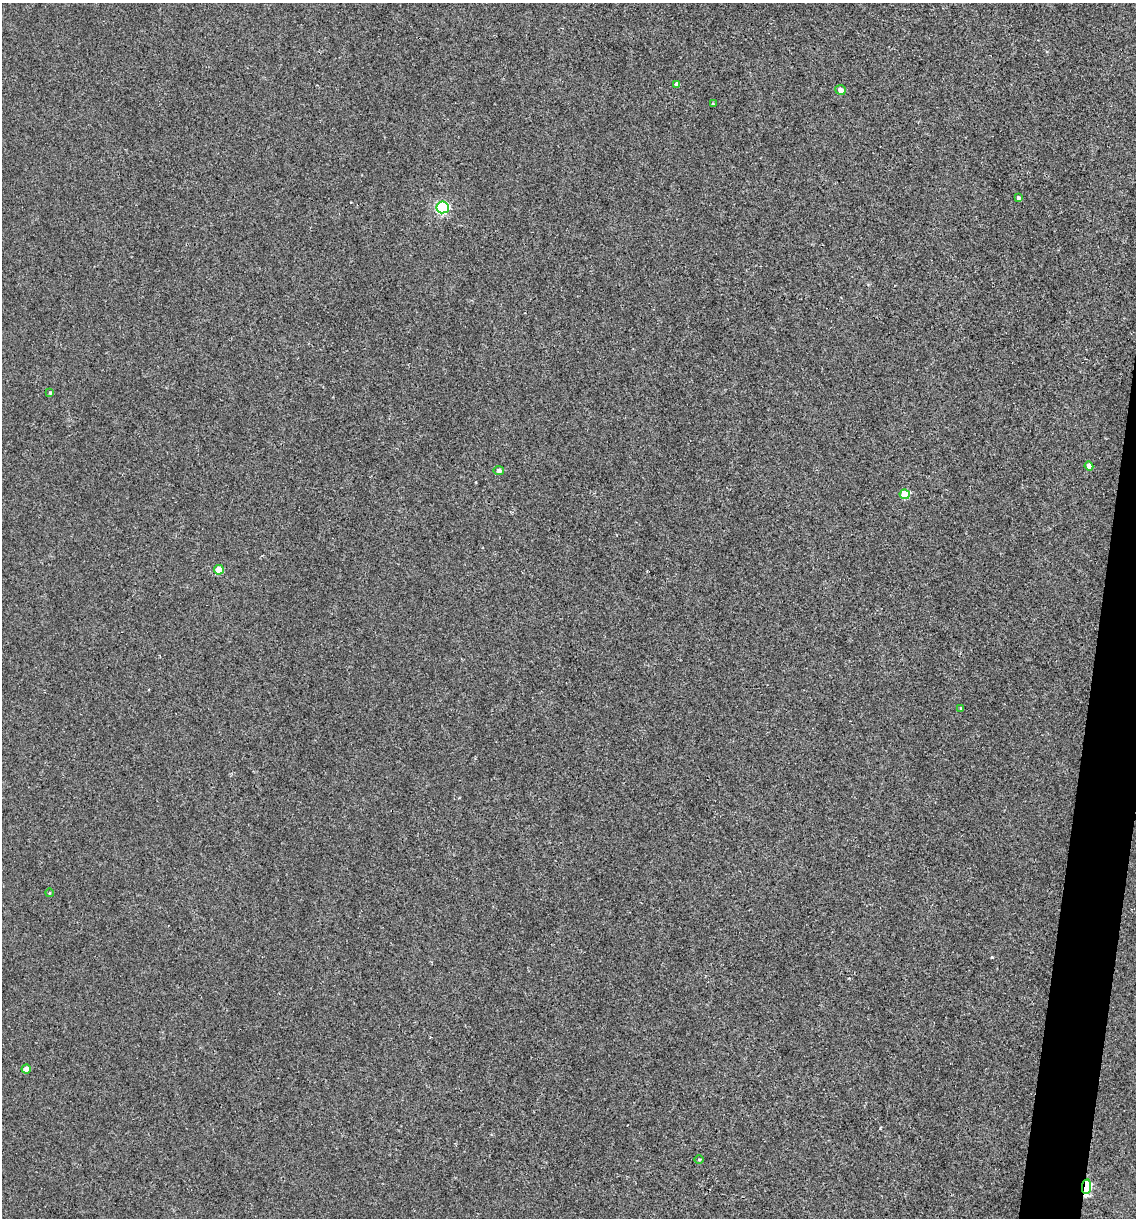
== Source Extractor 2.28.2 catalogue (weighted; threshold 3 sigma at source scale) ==
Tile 10 of 4 x 4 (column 2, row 3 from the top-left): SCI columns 1253-2386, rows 1219-2434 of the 4889 x 4866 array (HDU 1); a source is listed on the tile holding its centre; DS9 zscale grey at full resolution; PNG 1138 x 1220 px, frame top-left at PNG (2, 3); each listed source drawn as its Kron ellipse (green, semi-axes under 4 px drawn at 4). Shown black and unused: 3% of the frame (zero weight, under 2 of 3 exposures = <1% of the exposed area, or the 3 px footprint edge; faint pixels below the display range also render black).
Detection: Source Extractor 2.28.2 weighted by HDU 2 'WHT'; one run over the whole footprint, this tile lists its part. Background 0.00157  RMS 0.005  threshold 0.0226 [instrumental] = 3 sigma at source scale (4.5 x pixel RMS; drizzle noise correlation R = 1.50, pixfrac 1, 0.05/0.05 arcsec/px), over >= 5 px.
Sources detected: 15; all 15 listed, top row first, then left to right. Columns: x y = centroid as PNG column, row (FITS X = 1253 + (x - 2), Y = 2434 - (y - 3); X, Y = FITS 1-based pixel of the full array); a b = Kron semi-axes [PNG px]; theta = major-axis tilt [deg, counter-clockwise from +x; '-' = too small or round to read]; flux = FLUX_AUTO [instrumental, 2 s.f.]
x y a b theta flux
677 84 4 4 - 2.3
840 90 5 5 - 2.3
713 104 3 3 - 0.53
1018 198 3 3 - 0.89
443 207 6 6 - 69
50 393 4 3 - 0.54
1089 466 4 4 - 2.4
499 470 5 4 - 1.6
905 494 5 5 - 12
219 570 5 4 - 9.8
961 708 3 3 - 0.46
49 893 4 3 - 0.35
26 1069 5 4 - 2.6
699 1160 4 3 - 0.48
1087 1187 7 4 82 55
Overlapping masked pixels (flux is a lower limit): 1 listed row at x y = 1087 1187
Unlisted compact peaks at least as high as the median listed source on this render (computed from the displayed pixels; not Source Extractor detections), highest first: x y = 992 957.